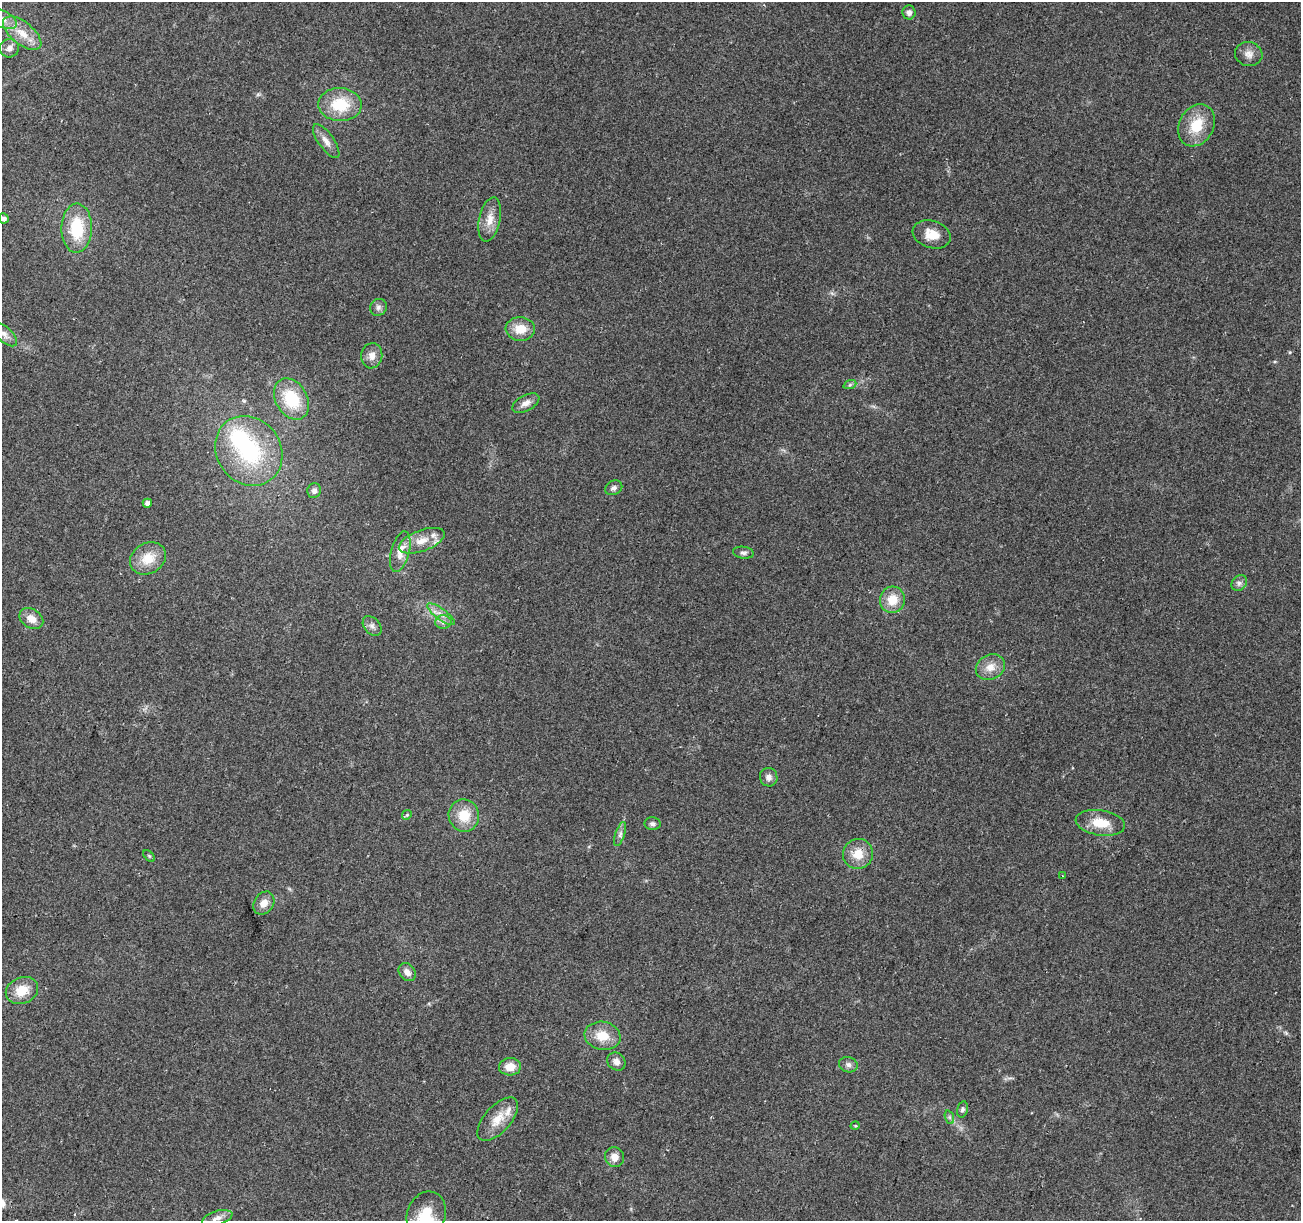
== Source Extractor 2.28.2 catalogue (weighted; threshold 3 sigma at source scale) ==
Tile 7 of 4 x 4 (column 3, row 2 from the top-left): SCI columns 2614-3912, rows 2751-3969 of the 5219 x 5440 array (HDU 1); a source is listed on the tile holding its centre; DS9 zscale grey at full resolution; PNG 1303 x 1223 px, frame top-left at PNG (2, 2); each listed source drawn as its Kron ellipse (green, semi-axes under 4 px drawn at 4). Shown black and unused: <1% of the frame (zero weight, under 2 of 3 exposures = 2% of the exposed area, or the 3 px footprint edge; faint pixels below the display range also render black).
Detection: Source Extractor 2.28.2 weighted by HDU 2 'WHT'; one run over the whole footprint, this tile lists its part. Background 0.227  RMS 0.014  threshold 0.0611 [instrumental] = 3 sigma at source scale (4.5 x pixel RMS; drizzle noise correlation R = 1.50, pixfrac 1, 0.0396/0.0396 arcsec/px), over >= 5 px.
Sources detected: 60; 1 inside a brighter object's white glare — neither listed nor drawn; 2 inside a brighter listed object's ellipse — not listed separately; the other 57 listed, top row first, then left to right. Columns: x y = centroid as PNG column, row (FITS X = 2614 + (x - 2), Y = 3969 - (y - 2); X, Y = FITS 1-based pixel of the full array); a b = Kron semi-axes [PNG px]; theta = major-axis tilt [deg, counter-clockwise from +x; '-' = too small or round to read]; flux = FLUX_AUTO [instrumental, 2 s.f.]
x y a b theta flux
909 12 7 6 - 5.2
2 19 16 8 -25 9.5
22 33 23 11 -39 22
9 48 9 9 - 6.2
1249 54 14 12 -18 9.7
340 105 22 16 -2 46
1196 125 22 17 61 35
326 141 20 7 -55 9.8
4 218 5 4 - 4.8
490 219 22 10 78 15
77 228 24 15 89 55
932 234 19 13 -17 19
378 307 9 8 - 4.6
520 329 14 12 -4 22
4 334 16 7 -41 7.7
372 356 12 10 81 10
850 384 7 4 20 2.1
291 399 22 16 -59 54
526 403 15 7 28 8.2
249 451 36 32 -53 130
614 488 9 7 25 4.5
314 491 7 7 - 4.9
147 503 4 4 - 5.2
422 541 24 10 20 21
400 552 21 9 75 17
743 553 10 6 -8 3.7
148 558 19 15 31 26
1239 583 9 7 46 4.3
892 600 13 12 - 22
441 614 17 5 -37 8.5
31 619 13 9 -34 12
443 622 8 7 - 5.1
372 626 11 7 -49 5.7
990 667 15 12 26 15
769 777 9 8 - 6.5
407 815 5 4 - 1.8
464 815 16 15 - 28
1100 823 25 12 -8 27
653 824 8 6 -5 4
620 834 12 4 71 4.7
858 854 15 14 - 21
149 856 7 4 -45 1.9
1062 876 3 2 - 0.91
264 903 12 9 55 11
407 972 10 7 -52 7.7
22 991 17 13 23 25
602 1036 18 14 -10 24
616 1062 10 8 -41 7.1
848 1065 9 7 -16 4.8
510 1067 11 8 4 14
962 1109 8 5 76 2.7
949 1117 7 4 -71 2.5
498 1119 27 13 48 23
855 1126 5 3 - 1.1
615 1157 10 9 - 10
426 1215 24 19 69 42
217 1218 15 7 17 8.4
Isophote crosses this tile's border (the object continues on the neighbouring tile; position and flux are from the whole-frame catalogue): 3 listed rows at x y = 2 19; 4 334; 426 1215